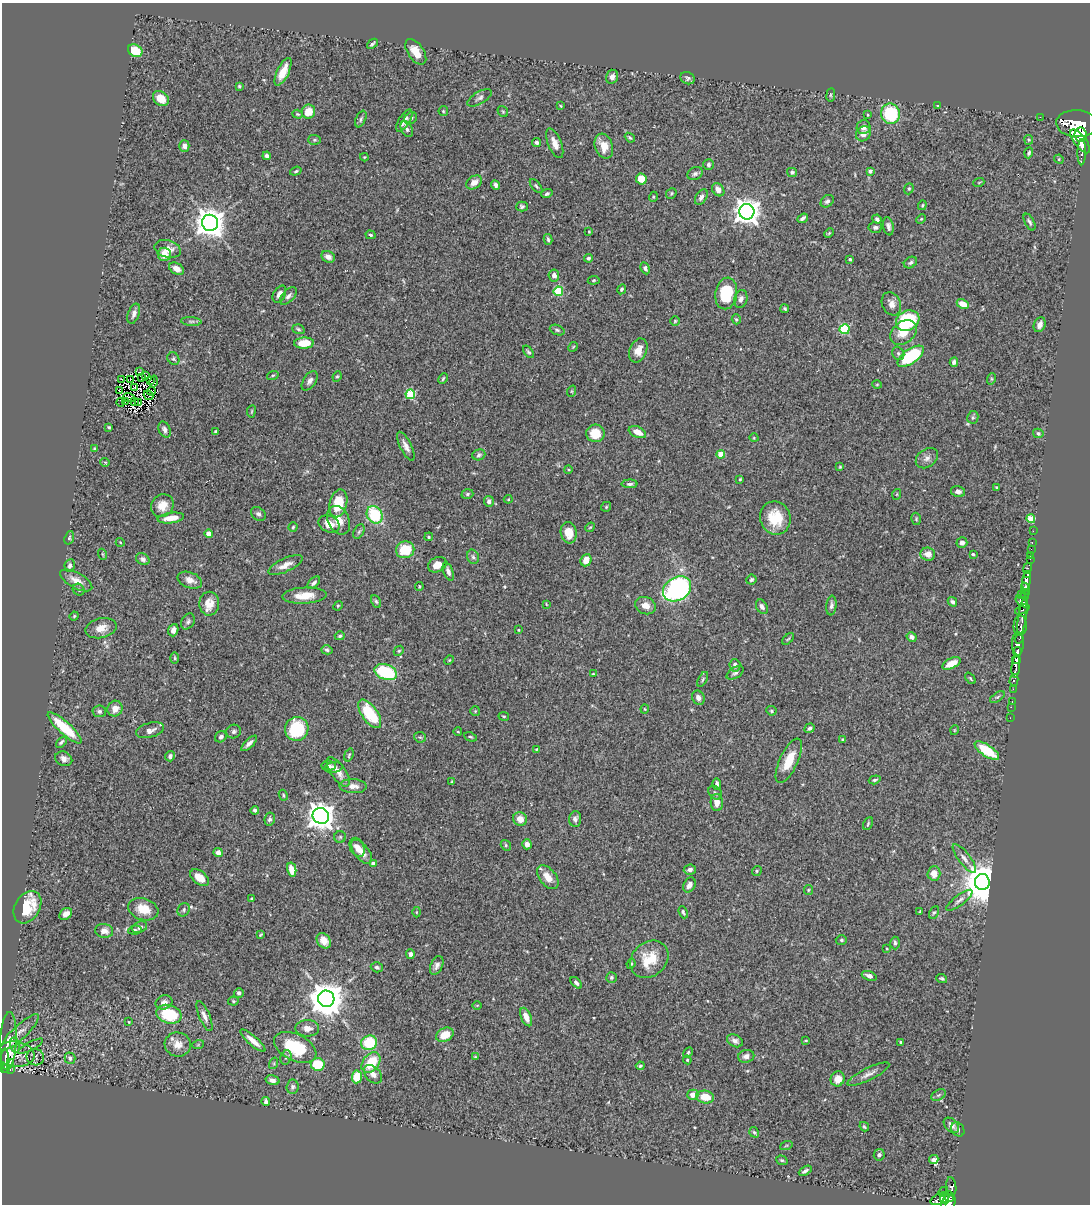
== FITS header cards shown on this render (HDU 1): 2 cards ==
NAXIS1  =                 1088
NAXIS2  =                 1202

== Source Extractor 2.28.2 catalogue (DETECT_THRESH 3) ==
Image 1088 x 1202 px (HDU 1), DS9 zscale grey, 1 PNG px = 1 image px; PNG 1092 x 1206 px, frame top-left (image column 1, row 1202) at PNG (2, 3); each listed source drawn as its Kron ellipse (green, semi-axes under 4 px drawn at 4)
Background 0.749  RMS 0.026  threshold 0.0792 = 3 sigma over >= 5 px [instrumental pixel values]
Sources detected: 402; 2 with non-positive FLUX_AUTO (blend fragments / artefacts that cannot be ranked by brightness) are neither listed nor drawn; the other 400 listed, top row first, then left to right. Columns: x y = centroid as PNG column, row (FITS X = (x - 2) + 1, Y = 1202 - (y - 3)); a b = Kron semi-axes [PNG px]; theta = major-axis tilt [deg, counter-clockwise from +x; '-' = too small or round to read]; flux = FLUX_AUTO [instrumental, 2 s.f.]
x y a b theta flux
372 44 6 3 41 3.3
135 51 7 6 - 38
416 52 15 8 -56 24
283 72 15 6 64 25
612 77 7 6 - 8.7
687 78 7 6 - 4
239 86 3 3 - 2.5
831 95 6 3 82 2
161 98 9 6 -40 29
480 98 13 6 30 6.2
561 106 4 3 - 1.5
938 106 3 3 - 1.7
443 111 5 4 - 1.9
308 112 7 6 - 26
503 112 6 4 -54 2.2
298 114 5 4 - 2.1
890 114 10 9 - 110
868 115 3 3 - 1.6
1040 117 2 2 - 9.4
411 118 6 5 - 3.8
361 119 9 5 66 3.8
404 121 12 5 58 9.5
1077 124 21 13 -3 5500
864 127 7 6 - 10
407 129 8 5 -63 5.3
863 134 8 7 - 15
1081 135 7 6 - 1900
630 138 6 3 -40 2.5
314 140 6 5 - 2.9
1029 140 5 4 - 2
1080 141 14 6 -52 2400
537 142 4 4 - 3.9
555 143 16 6 -68 15
184 146 5 5 - 7.1
604 146 13 9 -70 25
1082 152 13 3 88 580
1029 153 5 4 - 3.2
267 156 4 4 - 4.8
364 157 4 4 - 1.5
1059 159 5 4 - 2.3
708 165 5 5 - 3.5
296 171 6 4 18 2.5
870 171 4 4 - 5
792 172 5 4 - 3.1
695 174 8 6 25 4.6
641 179 5 5 - 31
474 182 8 6 35 12
979 182 5 3 - 1.4
495 185 5 3 - 5.1
536 186 8 4 -50 3.1
909 189 6 4 69 2.7
718 190 7 5 -51 13
671 193 6 4 48 2.4
547 194 5 4 - 3.8
653 197 5 3 - 1.8
701 197 8 5 59 5.8
827 201 7 5 38 5.3
922 205 5 3 - 1.7
522 207 6 5 - 3.3
747 212 8 7 - 1800
803 218 5 3 - 5
877 219 5 4 - 5.1
921 219 5 3 - 1.9
1029 222 9 4 -62 4.6
210 223 8 8 - 2600
888 226 9 5 -78 5.9
875 227 7 5 5 4.5
589 232 3 2 - 1.3
829 233 5 3 - 1.8
371 235 5 3 - 2.5
548 239 5 3 - 2.9
168 249 13 8 -14 15
164 254 7 6 - 22
328 257 7 5 -28 10
588 258 4 4 - 3.2
850 259 3 3 - 2.5
910 263 7 5 32 3.6
645 268 6 4 -63 5.1
176 269 8 5 -30 12
554 275 6 5 - 7.6
594 280 6 4 8 2
622 289 5 4 - 2.8
558 291 5 4 - 86
726 293 16 11 80 83
279 294 9 6 60 9.6
288 296 10 6 47 6.1
741 299 9 6 75 7.3
891 304 12 9 -64 11
963 304 6 4 -26 20
785 309 4 3 - 2.6
134 314 10 5 70 7.8
736 319 5 4 - 2.6
191 321 10 4 -4 4.2
675 321 4 4 - 1.9
908 321 12 9 28 140
1040 325 8 5 67 12
298 329 6 4 -19 2.8
845 329 5 5 - 110
557 330 8 5 -20 3.3
903 332 15 10 39 31
304 343 10 5 3 36
573 347 5 4 - 1.9
638 350 12 8 67 18
528 352 7 4 -51 2.9
898 353 7 5 -60 3.5
911 356 15 7 34 130
173 359 7 5 -52 3.4
954 362 4 4 - 5.8
139 372 2 2 - 0.89
273 375 6 3 19 2.2
146 376 2 2 - 1.2
337 376 5 4 - 2.4
142 378 3 2 - 1.4
121 379 3 2 - 1.6
443 379 5 3 - 2.4
991 379 6 4 72 2.1
130 380 2 2 - 1.2
151 380 3 2 - 2.1
310 381 11 6 57 7.4
154 382 6 2 78 0.6
877 385 5 3 - 1.7
134 388 2 2 - 1.3
120 391 3 2 - 1.9
151 391 4 2 - 0.92
572 391 6 3 71 1.9
410 394 5 4 - 97
149 395 5 2 - 2.2
129 398 6 2 -21 1.3
125 401 4 2 - 0.98
135 401 3 2 - 0.92
121 402 4 2 - 2.4
139 402 3 2 - 0.59
251 411 6 3 81 1.8
973 417 6 5 - 3
109 427 3 3 - 2.1
165 429 8 5 -62 6.3
216 431 3 3 - 2.6
637 432 9 5 -24 16
595 433 9 9 - 40
1038 433 5 4 - 3.8
754 438 4 3 - 1.5
406 446 16 5 -64 10
94 448 3 3 - 2
721 454 4 4 - 34
479 455 7 5 20 3.6
927 458 12 9 37 10
105 462 5 3 - 1.5
840 467 4 3 - 1.7
568 469 4 3 - 1.6
740 479 3 3 - 2.1
630 484 8 4 2 4.4
997 487 3 3 - 2.1
958 492 7 5 -12 6.6
467 494 6 5 - 3.2
897 494 5 3 - 1.7
508 499 4 4 - 1.7
489 501 5 5 - 5.8
338 503 14 8 77 57
162 506 12 10 49 19
606 507 5 5 - 2.5
258 514 8 6 -38 5.1
375 515 9 7 -57 100
171 518 13 5 7 24
775 518 17 15 -71 55
916 519 6 4 -73 2.3
1031 519 4 4 - 55
339 520 15 10 -65 21
329 524 11 8 -25 20
293 527 4 4 - 2.3
590 527 5 4 - 1.9
1033 531 2 2 - 12
359 532 8 5 62 3.5
569 533 11 8 -79 25
208 534 4 4 - 16
429 537 4 3 - 2
69 538 7 4 72 2.4
120 542 4 3 - 1.3
962 543 5 5 - 7.4
1032 543 3 2 - 24
1031 549 2 2 - 19
405 550 9 8 - 53
102 554 5 3 - 1.6
928 554 7 7 - 13
973 554 4 4 - 1.9
1030 555 2 2 - 15
473 557 7 5 -73 4.6
143 559 7 5 -34 5.5
1030 559 2 2 - 7.3
586 560 6 5 - 18
285 565 19 7 25 15
437 565 10 7 26 17
70 566 6 5 - 5.2
1027 569 6 3 79 160
448 571 9 4 -69 6.5
1028 575 3 3 - 170
76 580 18 7 -29 17
190 580 13 7 -21 12
751 580 5 5 - 4.2
1027 581 9 3 82 590
314 583 8 4 44 4.6
419 587 4 3 - 1.6
677 589 15 11 33 320
1025 589 6 3 -73 560
79 590 6 5 - 3.4
1021 594 2 2 - 32
1025 595 4 3 - 230
304 596 22 8 3 28
376 601 7 4 -62 3.1
952 602 5 4 - 5.3
1022 602 7 4 -44 190
209 604 12 10 87 21
546 604 4 3 - 1.5
338 606 5 4 - 2
646 606 10 8 -23 16
831 606 10 5 84 5.9
762 607 8 5 -61 6.6
1022 609 8 3 25 200
74 616 4 4 - 1.9
1023 616 19 4 80 320
188 621 8 6 61 4.7
1020 626 10 6 88 460
101 628 16 10 13 19
173 630 6 5 - 9
518 630 3 3 - 1.7
340 636 5 4 - 3.2
912 637 5 4 - 6.4
788 639 7 4 44 2.4
1019 639 5 3 - 260
1018 644 11 6 -89 1400
327 650 6 4 -16 3.5
399 651 5 4 - 2.7
1017 652 4 3 - 510
175 658 6 4 -89 2.2
449 660 5 4 - 1.9
1016 660 4 3 - 520
951 663 10 5 27 27
735 665 6 5 - 9.3
1016 667 11 3 84 820
386 672 12 7 -19 110
735 673 9 5 33 4.7
593 674 3 3 - 1.6
970 678 6 3 -50 2.1
703 679 8 3 61 2.6
1014 680 6 3 75 250
1013 689 2 2 - 11
997 697 8 3 33 2.8
698 698 7 6 - 8.2
1012 702 3 2 - 14
1011 707 2 2 - 12
115 708 8 7 - 13
645 709 4 4 - 1.9
99 711 6 6 - 4.1
475 711 5 5 - 2.2
771 711 5 5 - 2.9
370 714 16 7 -54 79
504 716 5 3 - 1.7
1010 718 2 2 - 6.3
65 728 22 6 -42 67
809 728 5 4 - 3.8
297 729 12 11 - 110
150 730 14 7 15 12
955 730 5 3 - 1.4
234 731 7 6 - 5
458 732 4 2 - 1.6
221 737 6 5 - 5.2
420 737 6 5 - 2.8
470 737 6 3 -25 2.4
842 739 4 3 - 1.6
61 742 6 3 47 3.2
249 743 10 4 44 7.3
536 749 4 3 - 1.4
987 751 14 5 -34 70
349 755 7 3 72 2.4
170 756 5 4 - 5.1
64 759 9 7 -26 8.4
789 761 24 9 65 37
329 766 7 5 -3 4.1
333 768 9 5 8 5.3
338 772 17 7 -55 15
875 780 6 3 18 2.6
452 782 3 3 - 2.4
717 784 6 4 -87 4.5
353 786 13 7 -3 12
715 793 8 5 -45 4.3
283 795 5 3 - 2
717 802 8 6 -87 14
255 810 4 3 - 3.6
321 816 8 8 - 2000
270 819 7 5 79 4.3
520 819 7 6 - 17
575 819 8 6 86 6.6
868 824 7 4 64 2.7
340 837 6 6 - 3
527 844 5 4 - 10
506 845 5 5 - 2.6
357 847 10 7 -66 13
362 852 14 7 -52 16
218 853 5 4 - 11
964 858 17 6 -53 10
373 864 4 4 - 8.7
690 869 6 5 - 6.2
292 870 7 4 -77 20
757 871 5 4 - 2.4
934 873 7 6 - 19
548 877 14 8 -51 22
200 878 11 6 -39 22
982 882 8 7 - 6000
689 885 8 5 62 11
808 890 5 4 - 2.2
251 899 3 3 - 2.3
959 900 16 5 37 7.5
27 907 17 12 59 50
143 909 15 11 -18 32
184 910 7 5 55 4.2
416 912 5 3 - 1.6
683 912 6 3 -68 3.3
920 912 4 2 - 1.9
934 913 7 4 60 3
66 914 7 5 37 13
140 927 8 5 25 4.6
135 930 7 4 8 3
104 931 9 7 -8 10
260 935 4 2 - 1.4
841 940 5 4 - 2.7
324 941 8 6 -52 13
895 943 6 5 - 3.8
887 949 3 2 - 1.2
410 954 5 4 - 5.6
649 959 21 17 42 47
631 964 5 4 - 2.1
437 965 10 6 66 7.2
377 967 6 5 - 3.7
869 976 8 4 -21 7.1
611 977 5 5 - 2.9
942 978 5 3 - 2.7
576 983 7 4 -43 4.6
239 993 5 5 - 5.1
326 999 8 8 - 4200
233 1001 5 4 - 2.3
164 1002 9 7 22 10
477 1005 5 3 - 1.5
169 1014 13 9 -18 80
204 1016 16 5 -67 10
526 1017 10 5 -67 18
129 1022 3 3 - 1.4
307 1028 12 8 -1 12
20 1032 25 7 43 14
445 1035 9 6 28 29
806 1040 4 3 - 1.6
8 1041 29 8 87 15
253 1041 16 4 -40 15
735 1041 8 6 -27 7.8
901 1042 3 2 - 2.1
369 1043 8 7 - 77
178 1044 13 12 - 20
15 1045 8 4 -79 5.3
198 1045 6 3 19 2
31 1046 14 3 28 3.5
295 1047 23 13 -26 88
688 1052 6 3 62 2.5
15 1054 19 12 -6 27
746 1056 8 6 12 9.4
35 1057 9 8 - 4.2
286 1057 7 5 72 4
475 1057 3 2 - 1.6
70 1058 5 5 - 7.9
687 1060 4 4 - 1.6
5 1061 12 3 89 150
10 1062 3 2 - 13
274 1063 6 4 73 2.3
371 1063 11 8 52 53
318 1064 7 6 - 56
640 1066 4 3 - 2.5
5 1068 5 3 - 86
10 1069 3 2 - 15
373 1074 11 7 -45 11
868 1074 23 6 26 11
357 1077 6 5 - 43
838 1079 7 7 - 21
272 1080 7 5 -16 8
293 1087 7 6 - 4.6
693 1095 5 5 - 15
938 1095 8 5 27 3.5
705 1097 9 6 -7 29
266 1101 4 3 - 4.3
951 1125 9 6 -47 8.2
864 1127 5 3 - 2.5
958 1129 8 6 -55 4.4
754 1132 5 4 - 2.8
786 1146 6 4 20 2.6
879 1155 6 5 - 4.1
782 1160 6 4 -19 2.5
934 1160 5 3 - 3.6
805 1171 7 3 30 4.3
951 1187 9 5 -84 260
943 1192 5 2 - 54
949 1197 5 5 - 310
940 1199 10 5 25 390
944 1199 5 2 - 250
948 1203 9 6 66 550
At the frame edge (FLAGS 8, measured only in part): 1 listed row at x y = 948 1203
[2 non-positive-flux detections neither listed nor drawn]